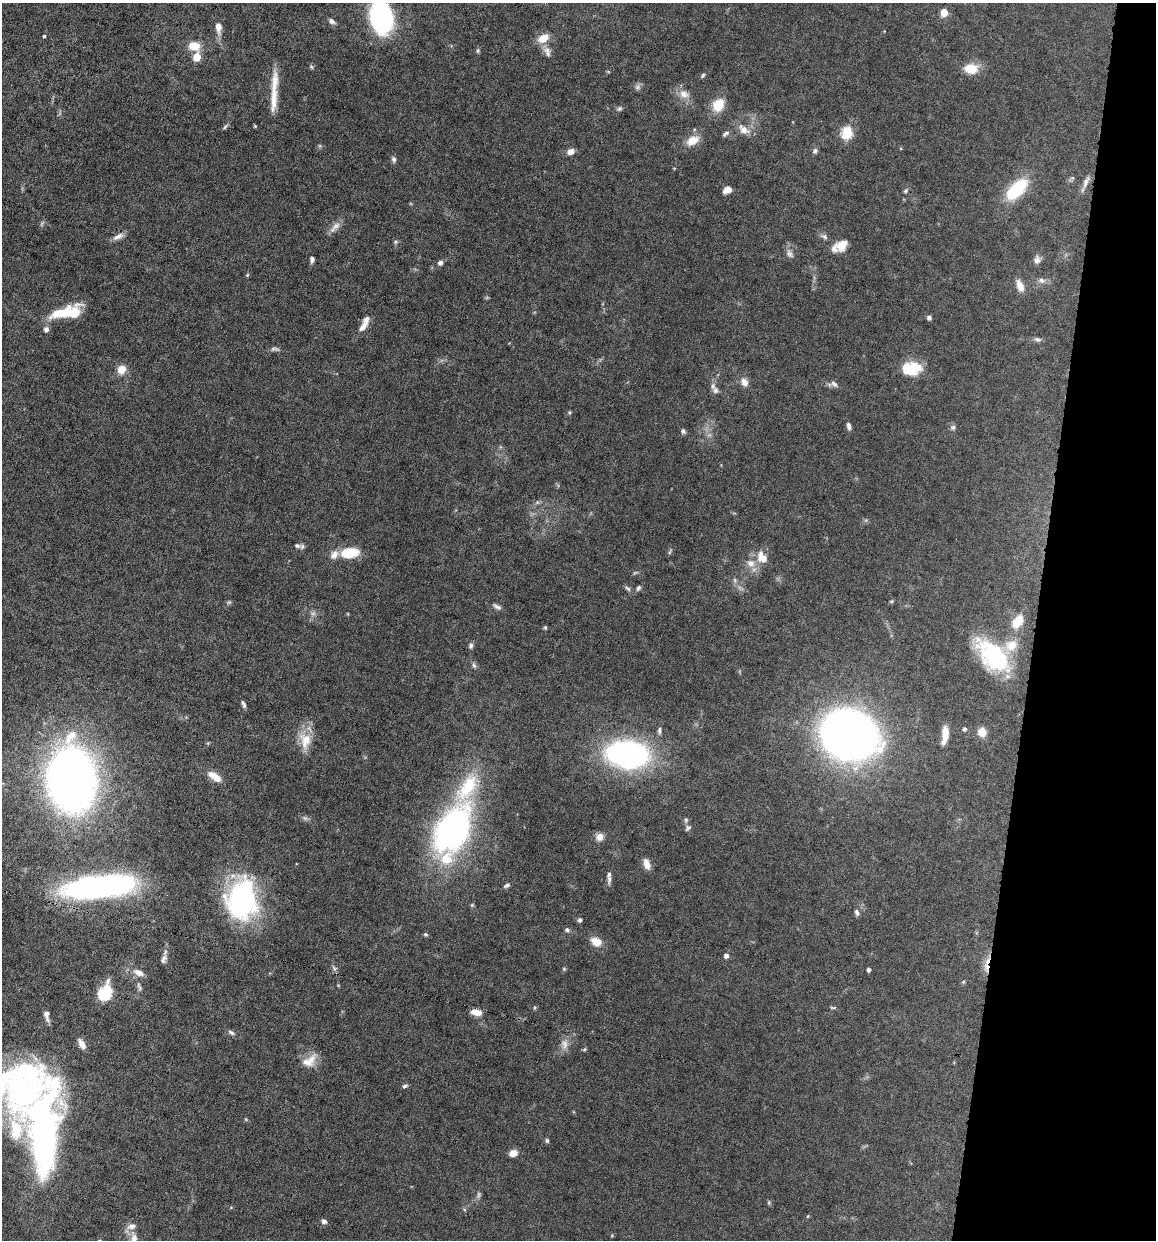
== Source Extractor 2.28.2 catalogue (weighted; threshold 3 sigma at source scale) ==
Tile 8 of 4 x 4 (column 4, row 2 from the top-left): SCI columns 3581-4734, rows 2475-3712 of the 4972 x 4949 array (HDU 1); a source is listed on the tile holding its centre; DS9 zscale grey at full resolution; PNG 1158 x 1242 px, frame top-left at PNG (2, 3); no overlay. Shown black and unused: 10% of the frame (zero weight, under 6 of 12 exposures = <1% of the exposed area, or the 3 px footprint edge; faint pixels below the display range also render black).
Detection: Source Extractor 2.28.2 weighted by HDU 2 'WHT'; one run over the whole footprint, this tile lists its part. Background 0.0782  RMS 0.0027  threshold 0.011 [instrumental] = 3 sigma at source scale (4.09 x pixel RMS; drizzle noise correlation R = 1.36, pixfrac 0.8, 0.05/0.05 arcsec/px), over >= 5 px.
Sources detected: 147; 5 too faint to see at this stretch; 2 inside a brighter object's white glare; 2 long thin detections or spike segments (spike, bleed or trail) — not listed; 10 inside a brighter listed object's ellipse — not listed separately; the other 128 listed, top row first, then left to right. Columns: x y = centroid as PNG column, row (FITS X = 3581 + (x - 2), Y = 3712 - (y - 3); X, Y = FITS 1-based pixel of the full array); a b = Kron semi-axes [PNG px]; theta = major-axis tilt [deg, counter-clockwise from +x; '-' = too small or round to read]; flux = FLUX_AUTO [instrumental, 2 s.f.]
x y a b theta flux
944 12 5 5 - 4.6
381 17 36 24 -78 29
332 21 8 6 -36 0.9
218 27 15 7 -84 2.2
44 36 3 3 - 0.35
543 38 14 9 30 3.4
194 46 15 11 -12 3.8
478 51 7 5 88 0.41
547 52 16 9 -68 1.5
197 57 5 5 - 6.5
311 67 7 5 -68 0.4
971 69 14 10 -2 5.4
703 75 7 4 46 0.39
274 83 36 10 85 4.7
638 87 9 6 41 0.76
684 94 15 12 -29 2.5
718 105 15 11 58 5.2
619 109 8 6 24 0.54
255 126 4 3 - 0.28
225 127 9 3 50 0.42
743 129 17 11 -44 2.4
847 133 6 6 - 22
725 134 10 5 33 0.6
692 140 16 10 29 3.4
815 151 7 5 58 0.66
570 152 8 7 - 1.6
394 159 8 6 -84 0.65
1085 183 24 6 66 1.6
1016 189 26 13 45 14
727 190 8 6 20 2
906 191 7 4 45 0.44
336 226 15 8 46 1.7
824 236 10 6 -32 0.79
118 237 16 6 29 1.5
395 242 6 5 - 0.42
842 245 16 11 37 3.1
789 254 12 8 -60 1.2
312 260 6 4 85 0.88
1037 260 10 8 66 1.2
440 263 6 5 - 0.87
247 275 5 4 - 0.28
1042 280 10 7 -19 1.1
1020 286 15 8 -69 2.3
62 313 33 10 20 8.9
929 317 4 4 - 0.83
363 327 15 8 46 1.9
46 329 7 6 - 0.93
1038 339 10 6 -11 0.68
275 349 14 5 -5 0.77
122 369 9 8 - 3
908 370 18 12 -19 6.3
744 382 10 8 -60 1.7
834 384 11 7 -39 1
715 390 10 7 -56 1
569 412 6 4 70 0.32
849 426 10 5 -78 0.81
953 427 7 7 - 0.64
683 431 7 6 - 0.59
537 502 6 6 - 0.48
297 546 9 6 -19 0.82
670 551 9 3 61 0.33
349 553 20 11 7 7.3
762 557 16 11 -57 3.6
751 563 11 10 - 2.2
635 573 7 4 44 0.36
627 588 10 5 -37 0.63
638 588 8 5 58 0.58
891 601 6 4 19 0.29
229 602 6 5 - 0.39
497 607 13 5 -30 0.89
313 613 7 6 - 0.75
1018 621 19 11 54 4.8
545 628 5 4 - 0.32
471 646 7 5 78 0.66
993 655 36 20 -46 30
474 665 7 5 -67 0.59
243 704 10 4 -66 0.66
965 729 4 4 - 0.55
659 731 10 5 86 0.63
982 732 10 9 - 2.7
945 734 19 7 83 3.7
849 735 33 28 -20 280
305 740 24 16 -86 5.4
628 754 26 16 -4 92
215 777 18 8 -33 3.1
72 779 46 32 -87 210
468 787 46 20 60 15
686 820 7 5 -89 0.53
688 828 9 6 44 0.58
452 831 37 23 60 87
600 837 10 9 - 1.7
647 864 13 7 -72 1.9
609 874 7 5 65 0.56
507 885 8 5 27 0.63
104 886 60 20 1 77
242 900 44 32 86 41
472 905 5 5 - 0.33
857 912 8 5 -68 0.68
580 920 5 4 - 0.61
567 930 6 5 - 0.59
426 934 6 5 - 0.4
596 942 15 10 -26 2.5
726 956 5 5 - 0.98
164 959 12 6 65 0.97
986 967 16 6 -83 2.1
334 968 8 5 -34 0.59
564 969 5 5 - 0.3
869 970 4 3 - 0.76
139 973 15 8 -23 1.9
963 982 5 4 - 0.32
105 993 8 6 68 37
534 1007 6 3 89 0.28
833 1008 10 4 0 0.36
476 1012 12 6 -9 2.6
46 1015 14 6 -81 1.3
231 1032 10 5 -32 0.68
82 1044 13 6 -61 1.7
584 1049 6 4 45 0.3
309 1061 22 13 33 3.5
10 1077 78 23 19 34
405 1086 7 5 20 0.56
44 1133 97 28 88 110
547 1141 6 4 -73 0.41
513 1153 7 6 - 2.5
769 1203 7 4 90 0.32
808 1216 5 4 - 0.23
324 1221 6 6 - 0.82
133 1238 20 10 83 3.2
Overlapping masked pixels (flux is a lower limit): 1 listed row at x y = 986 967
Isophote crosses this tile's border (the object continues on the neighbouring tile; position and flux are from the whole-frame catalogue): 3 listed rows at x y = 381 17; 10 1077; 133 1238